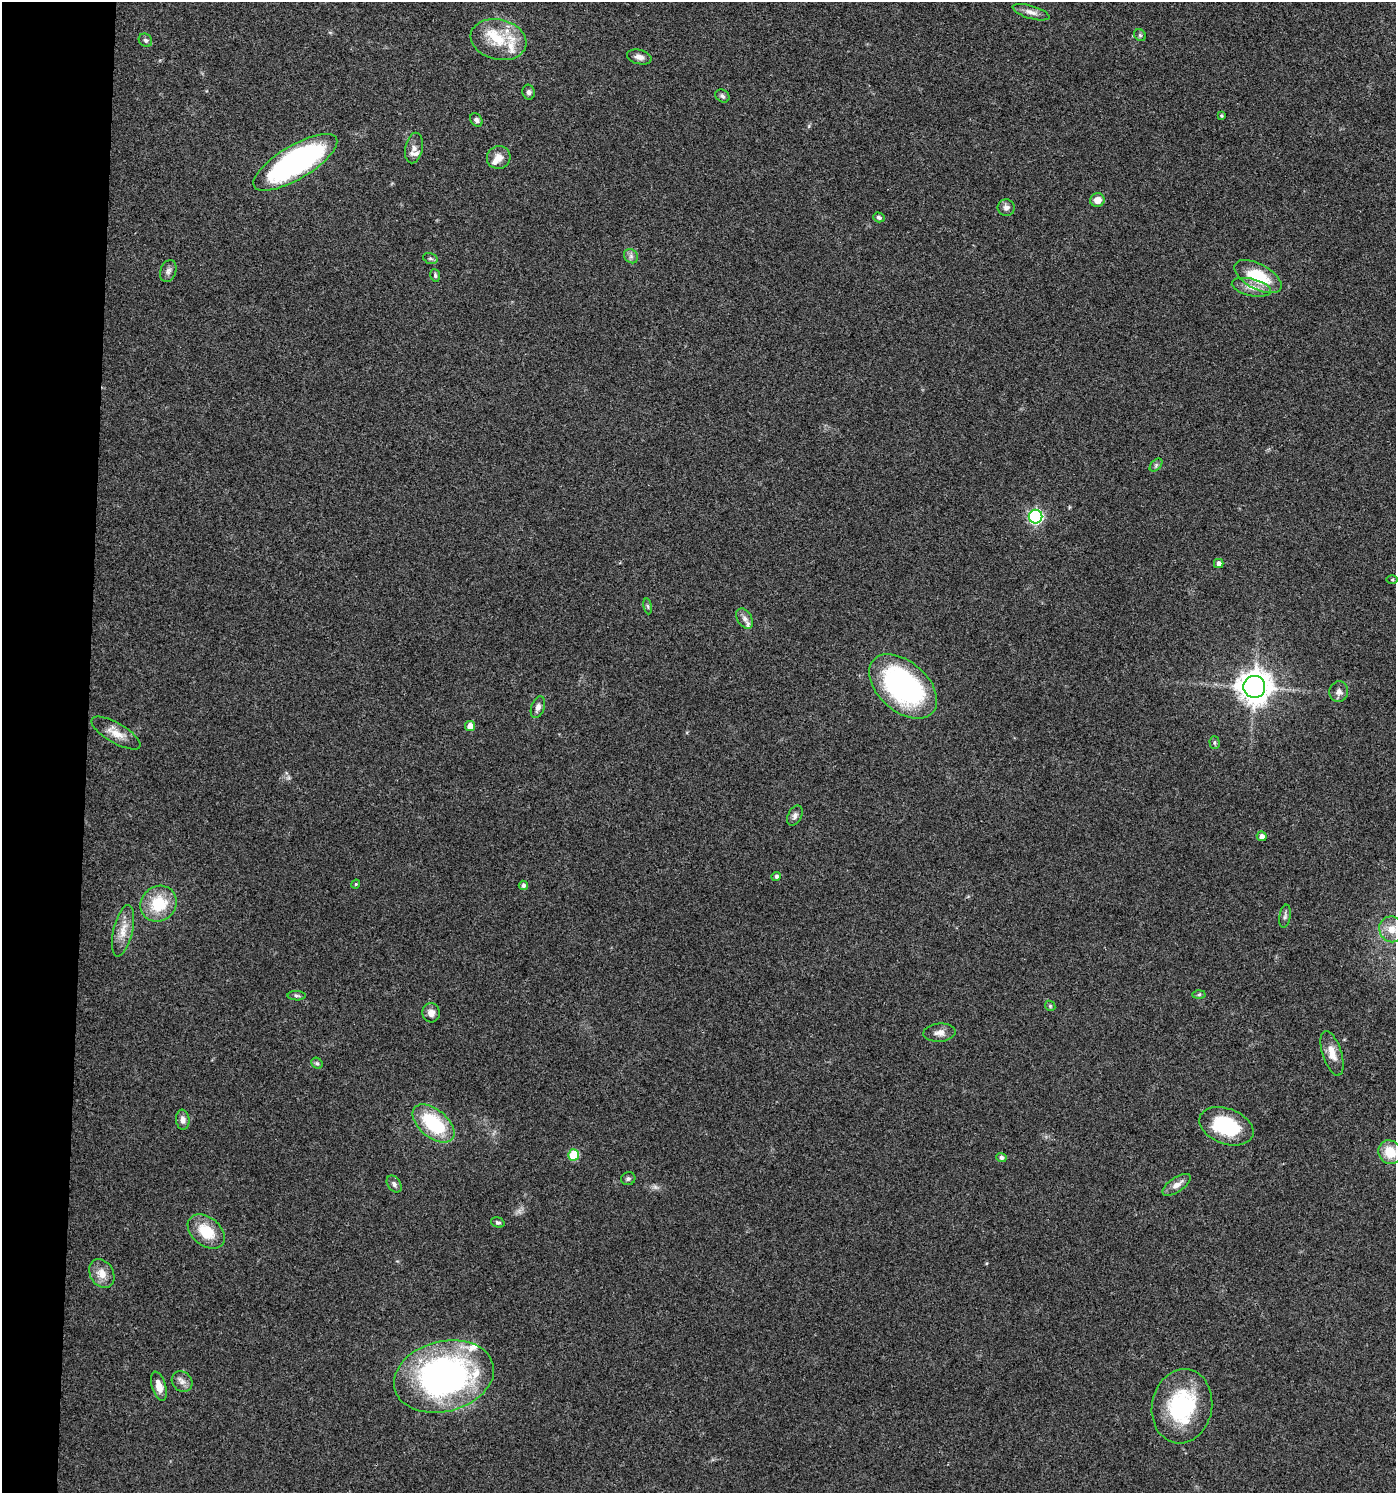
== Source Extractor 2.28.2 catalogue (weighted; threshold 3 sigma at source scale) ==
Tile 4 of 3 x 3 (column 1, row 2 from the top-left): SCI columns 105-1498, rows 1496-2986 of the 4500 x 4479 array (HDU 1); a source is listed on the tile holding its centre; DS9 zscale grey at full resolution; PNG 1398 x 1495 px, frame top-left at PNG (2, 2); each listed source drawn as its Kron ellipse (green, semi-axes under 4 px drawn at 4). Shown black and unused: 6% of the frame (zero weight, under 3 of 4 exposures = <1% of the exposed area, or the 3 px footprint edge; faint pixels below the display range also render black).
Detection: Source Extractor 2.28.2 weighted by HDU 2 'WHT'; one run over the whole footprint, this tile lists its part. Background 0.0804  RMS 0.0056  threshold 0.0252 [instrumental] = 3 sigma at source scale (4.5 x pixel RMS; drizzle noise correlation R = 1.50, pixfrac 1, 0.05/0.05 arcsec/px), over >= 5 px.
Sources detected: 72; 6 inside a brighter listed object's ellipse — not listed separately; the other 66 listed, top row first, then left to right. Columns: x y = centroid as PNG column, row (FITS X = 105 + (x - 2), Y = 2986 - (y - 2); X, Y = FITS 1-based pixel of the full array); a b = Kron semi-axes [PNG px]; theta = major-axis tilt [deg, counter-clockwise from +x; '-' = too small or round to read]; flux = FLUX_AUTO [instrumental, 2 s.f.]
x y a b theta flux
1031 12 19 6 -16 3.6
1140 35 6 5 - 1
145 40 7 6 - 1.3
498 40 28 20 -14 20
639 57 12 7 -14 3.3
529 92 7 6 - 1.6
722 96 7 6 - 1.4
1221 116 3 3 - 0.9
476 120 7 5 -57 1.6
414 148 15 8 78 3.3
499 157 12 11 - 5
295 162 48 16 30 140
1097 200 7 6 - 5.2
1006 208 8 8 - 2.4
879 217 6 5 - 1.3
631 256 8 6 -46 1.7
430 258 7 5 -17 1.2
168 271 11 8 70 2.3
435 275 6 5 - 1.1
1258 277 26 12 -28 24
1251 287 20 8 -13 5.5
1156 465 8 4 46 1.1
1036 517 7 6 - 96
1219 564 5 4 - 2.6
1392 580 6 4 0 0.59
648 606 8 4 -81 0.89
745 619 11 7 -59 2.9
903 686 40 24 -41 120
1254 687 11 11 - 870
1339 692 10 9 - 3.1
538 707 11 6 71 2.5
470 726 5 5 - 5.1
116 733 28 10 -30 7.8
1215 743 6 5 - 0.91
795 816 10 7 62 2.2
1262 836 5 5 - 2.9
776 876 5 4 - 1.5
356 884 4 4 - 0.7
523 885 4 4 - 1.7
159 904 19 17 42 22
1285 916 12 5 81 1.6
1392 929 13 12 - 7.1
123 931 26 9 77 7.9
1199 995 6 4 2 0.9
297 996 9 4 -2 1.2
1050 1006 6 4 -46 0.71
431 1013 9 9 - 3.7
939 1033 16 9 5 3.8
1332 1053 23 9 -72 7
317 1063 6 5 - 1
183 1120 10 6 -84 2.7
433 1123 24 14 -39 37
1226 1126 28 17 -21 34
1390 1152 12 11 - 13
574 1155 5 5 - 22
1001 1158 5 4 - 1.6
628 1179 7 6 - 1.3
394 1184 9 6 -55 1.8
1176 1185 16 7 34 4.2
498 1222 7 5 -19 1.2
206 1232 21 14 -40 17
102 1274 15 11 -59 6.5
444 1376 51 35 14 190
182 1382 11 9 -45 3.2
159 1386 15 7 -73 5.8
1182 1406 37 30 78 53
Isophote crosses this tile's border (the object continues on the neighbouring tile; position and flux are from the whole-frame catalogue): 1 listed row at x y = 1390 1152